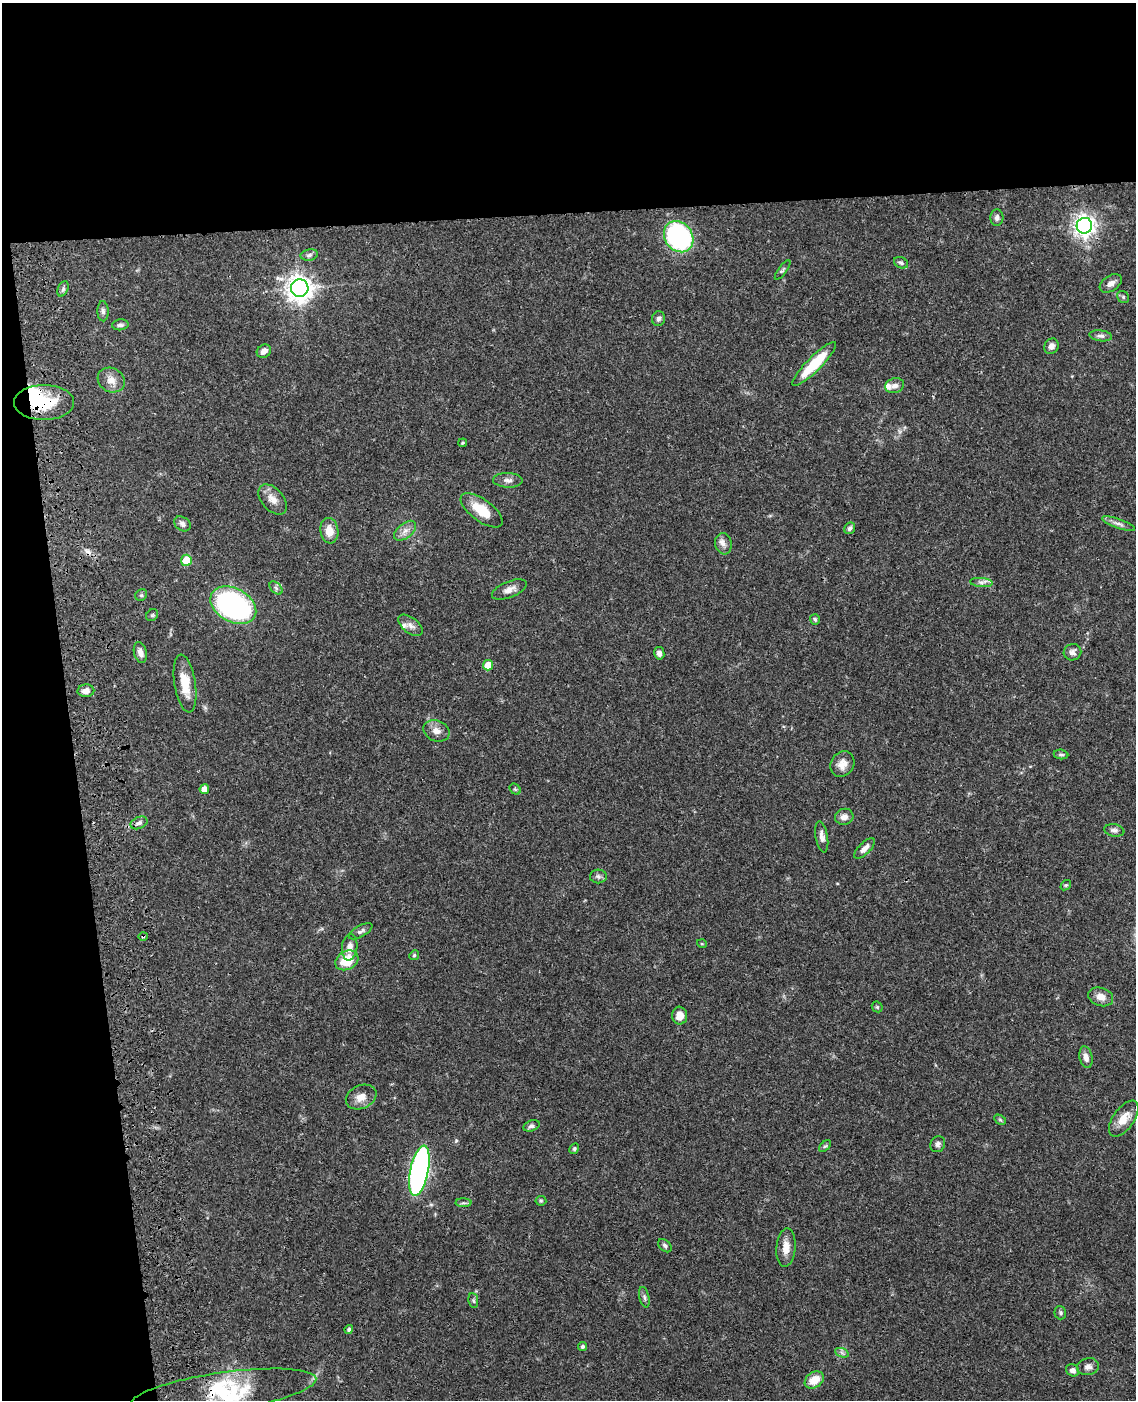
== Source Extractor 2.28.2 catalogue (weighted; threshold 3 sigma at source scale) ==
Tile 1 of 4 x 3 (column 1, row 1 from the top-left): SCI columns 119-1252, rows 3052-4449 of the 4769 x 4604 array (HDU 1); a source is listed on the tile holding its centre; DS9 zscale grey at full resolution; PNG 1138 x 1402 px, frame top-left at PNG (2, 3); each listed source drawn as its Kron ellipse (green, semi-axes under 4 px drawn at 4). Shown black and unused: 21% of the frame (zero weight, under 3 of 4 exposures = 6% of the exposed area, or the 3 px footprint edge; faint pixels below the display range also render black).
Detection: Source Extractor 2.28.2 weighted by HDU 2 'WHT'; one run over the whole footprint, this tile lists its part. Background 0.0444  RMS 0.0028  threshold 0.0126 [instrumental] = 3 sigma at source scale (4.5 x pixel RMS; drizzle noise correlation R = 1.50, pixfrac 1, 0.05/0.05 arcsec/px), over >= 5 px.
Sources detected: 96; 2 inside a brighter object's white glare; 1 cosmic-ray / hot-pixel residue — neither listed nor drawn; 4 inside a brighter listed object's ellipse — not listed separately; the other 89 listed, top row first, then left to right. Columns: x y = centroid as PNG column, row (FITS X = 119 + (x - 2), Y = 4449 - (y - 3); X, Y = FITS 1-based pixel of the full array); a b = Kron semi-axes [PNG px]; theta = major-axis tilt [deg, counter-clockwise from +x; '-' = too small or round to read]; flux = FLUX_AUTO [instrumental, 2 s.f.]
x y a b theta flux
997 218 8 6 87 0.92
1084 226 8 7 - 170
679 237 16 13 -53 51
309 255 8 5 12 0.74
901 263 7 5 -26 0.62
783 270 12 4 54 0.5
1111 283 12 7 33 1.5
300 288 9 8 - 270
63 289 8 5 66 0.68
1123 297 6 5 - 0.53
103 311 10 5 -88 0.83
658 319 7 6 - 0.76
120 325 8 5 6 0.79
1101 336 11 5 -7 0.91
1051 346 8 7 - 1.5
264 351 7 6 - 1.6
814 364 30 7 45 10
111 380 14 12 -28 2.5
895 386 9 7 16 1.3
44 402 30 17 0 14
463 443 4 3 - 0.31
508 480 15 7 -2 1.3
273 499 18 11 -48 2.6
482 510 25 11 -36 6.6
182 524 9 6 -36 0.97
1118 524 17 4 -19 1.3
850 528 6 5 - 0.76
329 531 13 9 -81 3.1
405 531 13 7 40 1.7
723 544 11 8 -80 1.4
186 560 5 5 - 5.4
981 582 11 4 -5 0.96
276 588 8 5 -46 0.65
509 589 18 8 22 1.9
141 595 6 5 - 0.48
233 605 24 17 -28 51
152 615 6 5 - 0.43
815 619 5 5 - 0.54
411 625 14 7 -38 1.5
1072 652 9 8 - 1.1
140 653 10 6 -75 1.6
659 653 6 5 - 1.1
488 665 5 5 - 5.7
185 684 29 10 -81 6
86 691 8 6 2 1.4
436 731 13 10 -21 2
1061 754 7 5 -6 0.53
842 764 13 11 53 2.4
204 789 5 4 - 2
515 789 6 5 - 0.41
844 817 9 8 - 1.7
139 823 9 5 24 0.95
1114 830 10 6 -10 0.93
822 837 16 6 -80 1.4
865 848 13 5 45 1.6
598 876 8 7 - 0.79
1066 885 6 4 40 0.37
361 931 13 5 30 0.87
143 936 5 3 - 0.35
702 944 5 3 - 0.22
350 947 13 7 84 2
414 955 5 4 - 0.38
347 960 12 9 29 6.9
1101 997 13 9 -19 2.3
877 1007 6 5 - 0.36
680 1016 9 7 -82 2.7
1086 1057 11 6 -77 1.6
361 1097 16 11 24 2.7
1124 1119 21 10 54 4
1000 1120 6 4 -31 0.35
532 1126 8 5 21 0.8
938 1144 8 7 - 0.97
825 1146 7 4 43 0.45
574 1149 5 4 - 0.43
419 1171 25 9 78 88
541 1201 5 5 - 0.38
463 1203 8 4 1 0.56
665 1246 8 5 -44 0.6
786 1247 19 9 85 3
644 1297 10 5 -78 0.72
473 1300 7 5 -82 0.49
1060 1313 7 5 -73 0.49
349 1330 4 4 - 0.47
583 1346 4 3 - 0.48
842 1353 7 4 -20 0.64
1088 1367 11 8 11 1.2
1072 1370 7 6 - 1.1
814 1380 10 7 33 3.7
223 1392 93 19 8 19
Overlapping masked pixels (flux is a lower limit): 4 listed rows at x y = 1084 226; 44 402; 143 936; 419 1171